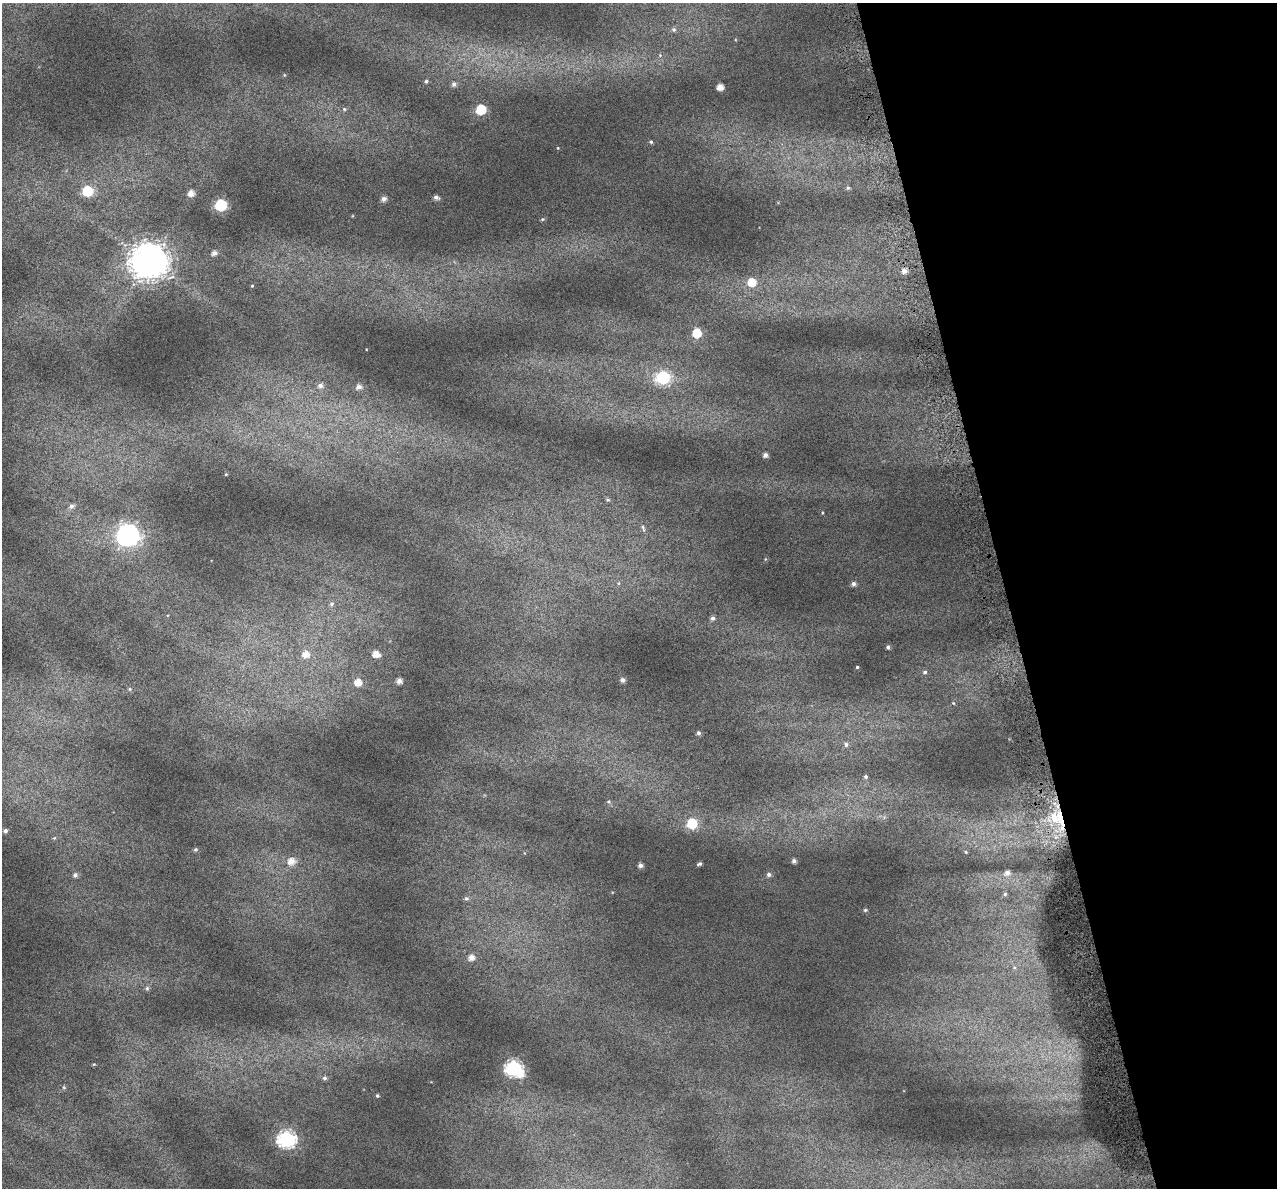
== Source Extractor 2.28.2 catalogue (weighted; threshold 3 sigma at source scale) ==
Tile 12 of 4 x 4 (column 4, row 3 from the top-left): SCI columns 3862-5136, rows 1298-2483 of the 5172 x 4917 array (HDU 1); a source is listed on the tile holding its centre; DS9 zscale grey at full resolution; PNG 1279 x 1190 px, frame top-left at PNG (2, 3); no overlay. Shown black and unused: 21% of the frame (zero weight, under 4 of 7 exposures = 2% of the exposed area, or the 3 px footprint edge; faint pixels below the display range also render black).
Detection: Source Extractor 2.28.2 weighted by HDU 2 'WHT'; one run over the whole footprint, this tile lists its part. Background 0.0718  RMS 0.046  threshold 0.19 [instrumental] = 3 sigma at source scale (4.09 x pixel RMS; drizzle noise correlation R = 1.36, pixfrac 0.8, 0.0396/0.0396 arcsec/px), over >= 5 px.
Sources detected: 76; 1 cosmic-ray / hot-pixel residue — not listed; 1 inside a brighter listed object's ellipse — not listed separately; the other 74 listed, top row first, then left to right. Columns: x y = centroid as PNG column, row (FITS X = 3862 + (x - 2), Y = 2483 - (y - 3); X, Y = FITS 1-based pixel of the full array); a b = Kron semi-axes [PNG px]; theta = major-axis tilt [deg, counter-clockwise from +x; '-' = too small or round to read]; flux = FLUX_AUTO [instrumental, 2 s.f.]
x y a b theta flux
674 30 6 6 - 8.9
660 55 4 4 - 4.8
426 81 5 4 - 6.4
454 84 7 6 - 12
720 87 5 5 - 35
344 109 5 4 - 6
481 109 6 6 - 190
651 142 5 5 - 6.3
558 148 4 3 - 2.9
848 188 6 4 20 5.9
87 191 7 7 - 180
191 193 6 6 - 30
436 197 6 4 -30 13
384 199 6 5 - 17
221 205 7 6 - 360
542 219 6 4 21 5.4
214 253 6 5 - 18
149 261 12 11 - 8500
904 271 6 6 - 21
752 282 8 8 - 66
252 286 4 4 - 3.3
697 333 7 6 - 120
663 377 8 7 - 420
320 386 6 6 - 17
359 387 6 6 - 17
765 455 5 5 - 16
226 474 5 3 - 3.8
608 500 6 4 26 5.9
71 506 7 6 - 13
643 528 10 5 -71 10
128 535 9 9 - 1900
853 584 6 5 - 13
331 604 7 5 33 9.7
712 618 6 5 - 12
888 647 4 4 - 9.2
306 654 8 7 - 37
376 654 8 7 - 38
857 667 4 4 - 4.6
925 672 6 5 - 8.4
622 680 5 5 - 12
399 681 5 5 - 20
358 682 8 8 - 46
130 689 5 5 - 6.2
953 703 5 3 - 3.8
698 733 5 5 - 9.3
846 744 6 5 - 10
866 777 5 4 - 7.7
609 802 6 5 - 7
1055 818 25 14 -67 180
692 823 7 7 - 180
5 831 5 5 - 11
54 838 6 3 18 5
195 849 5 5 - 6.6
966 852 4 4 - 4.5
291 861 9 8 - 38
794 861 5 5 - 13
699 864 5 4 - 8.1
640 865 5 4 - 15
1007 873 8 7 - 26
769 874 6 6 - 12
75 875 6 6 - 12
1005 894 6 5 - 8.9
466 898 6 6 - 9.6
865 910 5 5 - 5.4
471 957 7 6 - 27
1014 967 6 4 -19 5.9
147 988 7 5 88 8.1
94 1064 5 3 - 3.5
514 1068 8 7 - 780
521 1074 10 7 52 37
324 1078 6 6 - 9.9
64 1087 6 4 72 5.1
377 1096 4 4 - 5.4
287 1139 8 8 - 950